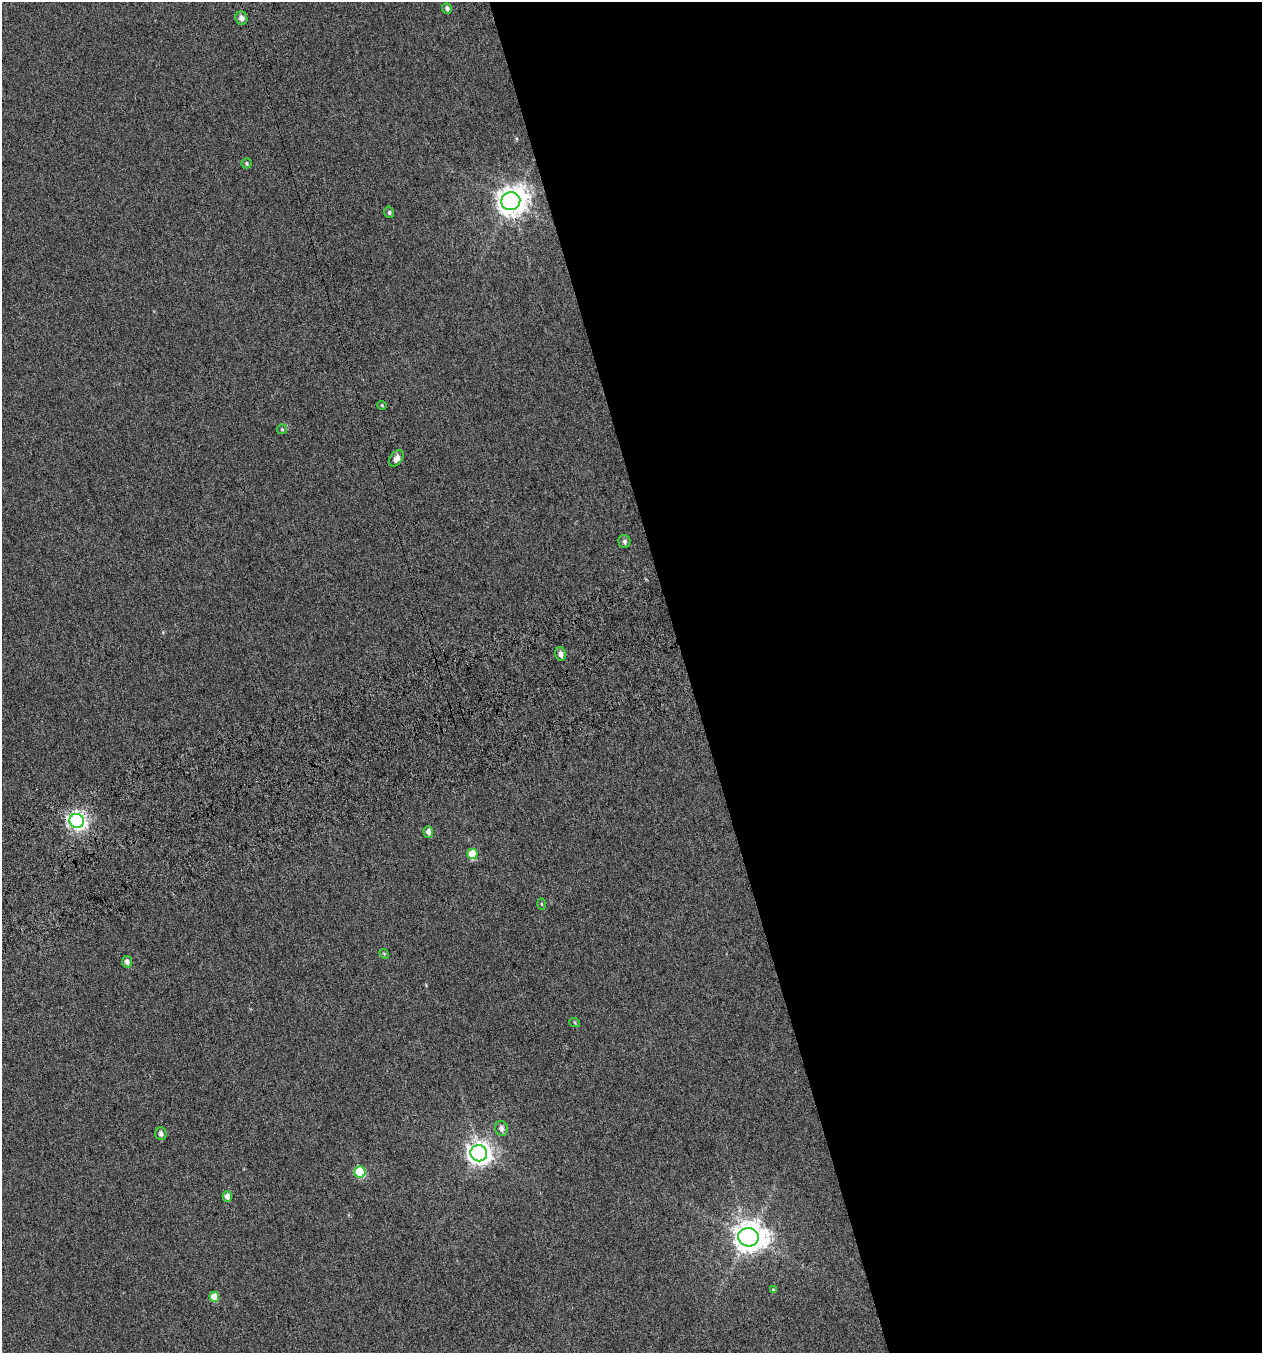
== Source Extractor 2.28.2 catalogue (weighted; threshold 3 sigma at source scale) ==
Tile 8 of 4 x 4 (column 4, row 2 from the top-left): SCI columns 3871-5130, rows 2753-4103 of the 5271 x 5511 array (HDU 1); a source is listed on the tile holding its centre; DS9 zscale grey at full resolution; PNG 1264 x 1355 px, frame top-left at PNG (2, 2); each listed source drawn as its Kron ellipse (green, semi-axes under 4 px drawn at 4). Shown black and unused: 46% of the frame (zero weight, under 4 of 7 exposures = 3% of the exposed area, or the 3 px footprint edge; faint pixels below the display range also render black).
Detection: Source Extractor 2.28.2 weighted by HDU 2 'WHT'; one run over the whole footprint, this tile lists its part. Background -1.89e-04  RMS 0.0033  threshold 0.0137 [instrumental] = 3 sigma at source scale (4.09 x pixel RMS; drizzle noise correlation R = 1.36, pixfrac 0.8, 0.0396/0.0396 arcsec/px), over >= 5 px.
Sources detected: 25; all 25 listed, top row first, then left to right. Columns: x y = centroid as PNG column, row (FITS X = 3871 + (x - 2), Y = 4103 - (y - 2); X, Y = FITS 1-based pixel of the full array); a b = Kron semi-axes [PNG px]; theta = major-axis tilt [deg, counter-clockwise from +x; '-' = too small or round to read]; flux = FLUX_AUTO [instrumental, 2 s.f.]
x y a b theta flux
447 8 6 4 -69 0.87
241 18 6 6 - 1.6
247 163 5 5 - 0.44
511 201 9 9 - 410
389 212 6 4 -76 0.58
382 405 4 4 - 0.31
282 429 5 4 - 0.43
396 458 9 6 55 1.9
624 542 7 6 - 0.86
561 654 7 5 -77 1.6
77 821 7 7 - 120
428 832 6 5 - 1.6
472 854 5 5 - 8.5
542 904 6 4 -88 0.31
384 954 5 4 - 0.33
127 962 6 5 - 1.3
575 1023 5 3 - 0.32
501 1128 7 6 - 1.3
161 1134 6 5 - 1.1
479 1153 8 8 - 220
360 1172 6 5 - 17
227 1197 5 5 - 1.9
748 1237 10 9 - 480
773 1290 4 4 - 0.32
214 1297 5 5 - 4.8